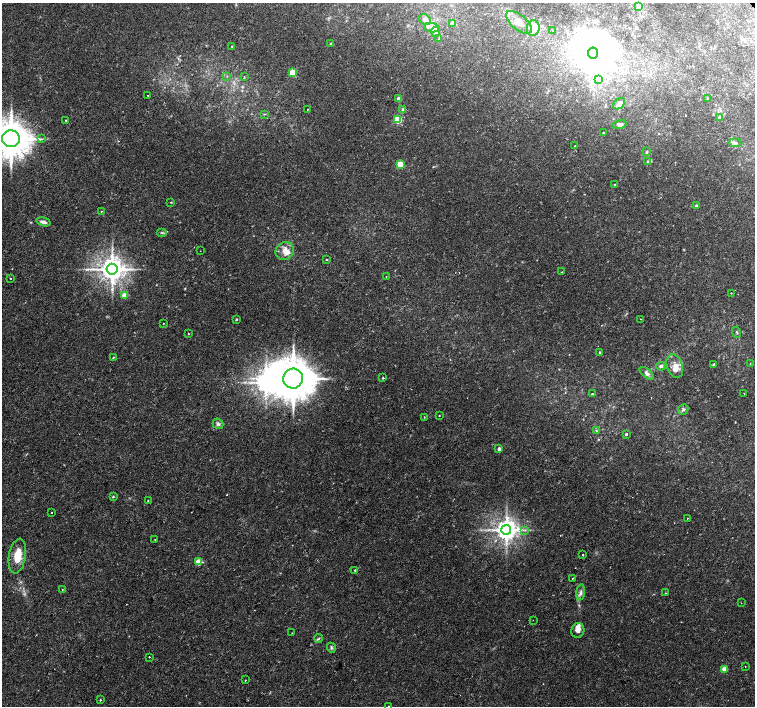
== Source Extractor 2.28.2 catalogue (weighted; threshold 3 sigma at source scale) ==
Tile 7 of 4 x 4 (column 3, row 2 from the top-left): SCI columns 3018-4522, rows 3048-4455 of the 6027 x 6027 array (HDU 1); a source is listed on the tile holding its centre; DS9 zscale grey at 2 x 2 block average (1 PNG px = mean of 2 x 2 image px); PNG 757 x 708 px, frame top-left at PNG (2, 3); each listed source drawn as its Kron ellipse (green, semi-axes under 4 px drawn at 4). Shown black and unused: <1% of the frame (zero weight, under 2 of 3 exposures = <1% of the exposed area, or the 3 px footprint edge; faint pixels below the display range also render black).
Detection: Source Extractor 2.28.2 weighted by HDU 2 'WHT'; one run over the whole footprint, this tile lists its part. Background 0.0228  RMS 0.0028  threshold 0.0126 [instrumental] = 3 sigma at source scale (4.5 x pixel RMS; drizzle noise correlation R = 1.50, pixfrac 1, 0.0396/0.0396 arcsec/px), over >= 5 px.
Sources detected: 111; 1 too faint to see at this stretch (2 x 2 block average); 3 inside a brighter object's white glare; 1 cosmic-ray / hot-pixel residue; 1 long thin detection or spike segment (spike, bleed or trail) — neither listed nor drawn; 5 inside a brighter listed object's ellipse — not listed separately; the other 100 listed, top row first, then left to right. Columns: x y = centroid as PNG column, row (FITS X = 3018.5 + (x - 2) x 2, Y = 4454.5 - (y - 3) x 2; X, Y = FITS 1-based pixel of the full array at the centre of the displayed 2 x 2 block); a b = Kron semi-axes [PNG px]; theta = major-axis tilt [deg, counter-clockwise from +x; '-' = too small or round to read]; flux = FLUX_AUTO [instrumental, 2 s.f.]
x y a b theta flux
639 6 3 3 - 0.86
425 20 6 5 - 2.8
519 22 15 7 -40 8.9
452 23 3 2 - 6.3
432 28 7 4 -11 2.7
533 28 8 6 79 9.9
553 30 3 3 - 0.77
435 32 5 4 - 1.6
439 39 3 2 - 0.45
331 43 3 3 - 0.73
232 46 2 2 - 0.44
593 53 5 5 - 310
293 72 3 3 - 27
227 76 3 2 - 0.33
244 77 2 2 - 0.47
598 79 3 3 - 0.81
148 95 2 2 - 0.66
398 99 2 2 - 5.4
708 99 3 3 - 0.91
619 104 7 4 42 2.3
307 110 2 2 - 0.27
403 110 3 2 - 3.3
264 114 3 2 - 0.42
719 117 3 3 - 1.5
66 120 2 2 - 0.43
398 120 3 3 - 34
620 124 7 4 13 2
603 133 2 2 - 0.59
11 139 9 8 - 2000
42 139 3 2 - 0.63
735 143 6 4 -5 1.4
574 146 2 2 - 0.38
647 152 3 2 - 0.94
647 162 3 3 - 0.79
400 164 3 3 - 20
614 184 2 2 - 2
170 202 2 2 - 0.27
696 206 3 3 - 1.1
101 211 2 2 - 0.34
43 222 7 3 -16 2.4
162 233 5 2 - 0.74
200 251 2 2 - 0.21
285 251 9 8 - 5.7
327 260 2 2 - 1.7
112 269 5 5 - 830
562 272 2 2 - 0.31
386 276 2 2 - 0.28
10 278 2 2 - 0.75
731 293 2 2 - 0.3
124 295 3 3 - 12
236 319 3 2 - 0.69
641 319 2 2 - 0.29
163 323 2 2 - 0.33
737 332 6 2 -70 0.61
188 333 2 2 - 0.42
600 352 2 2 - 1
113 357 3 2 - 0.49
750 363 2 2 - 0.28
713 364 2 2 - 0.9
661 366 4 4 - 1.7
675 366 12 8 -71 6.6
647 373 8 4 -40 2.4
383 378 2 2 - 1.3
293 379 10 10 - 2900
592 394 2 2 - 1.8
744 394 2 2 - 0.66
683 409 6 4 48 1.3
439 415 2 2 - 0.29
424 417 3 2 - 0.27
218 424 5 5 - 1.6
596 431 3 3 - 0.57
626 434 2 2 - 4.2
499 449 2 2 - 3.3
113 497 3 2 - 0.73
148 500 2 2 - 0.75
51 513 2 2 - 0.36
687 518 2 2 - 0.32
506 530 5 5 - 630
525 530 4 2 - 0.87
155 540 2 2 - 0.28
583 555 2 2 - 1.5
17 556 17 8 80 13
199 562 3 3 - 19
355 570 2 2 - 0.56
573 578 2 2 - 0.47
62 590 2 2 - 0.31
581 592 8 4 83 2.2
665 593 2 2 - 0.5
741 603 2 2 - 0.29
533 620 2 2 - 0.2
578 630 7 6 - 3.6
292 633 2 2 - 0.39
319 638 4 2 - 0.67
331 648 5 4 - 0.97
149 657 2 2 - 1.6
745 667 2 2 - 0.35
724 669 3 2 - 12
245 680 2 2 - 0.58
100 700 2 2 - 0.58
388 706 2 2 - 0.41
Isophote crosses this tile's border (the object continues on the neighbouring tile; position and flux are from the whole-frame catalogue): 2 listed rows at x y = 11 139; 388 706
Diffuse or blended objects may show on this block-average render without a row.